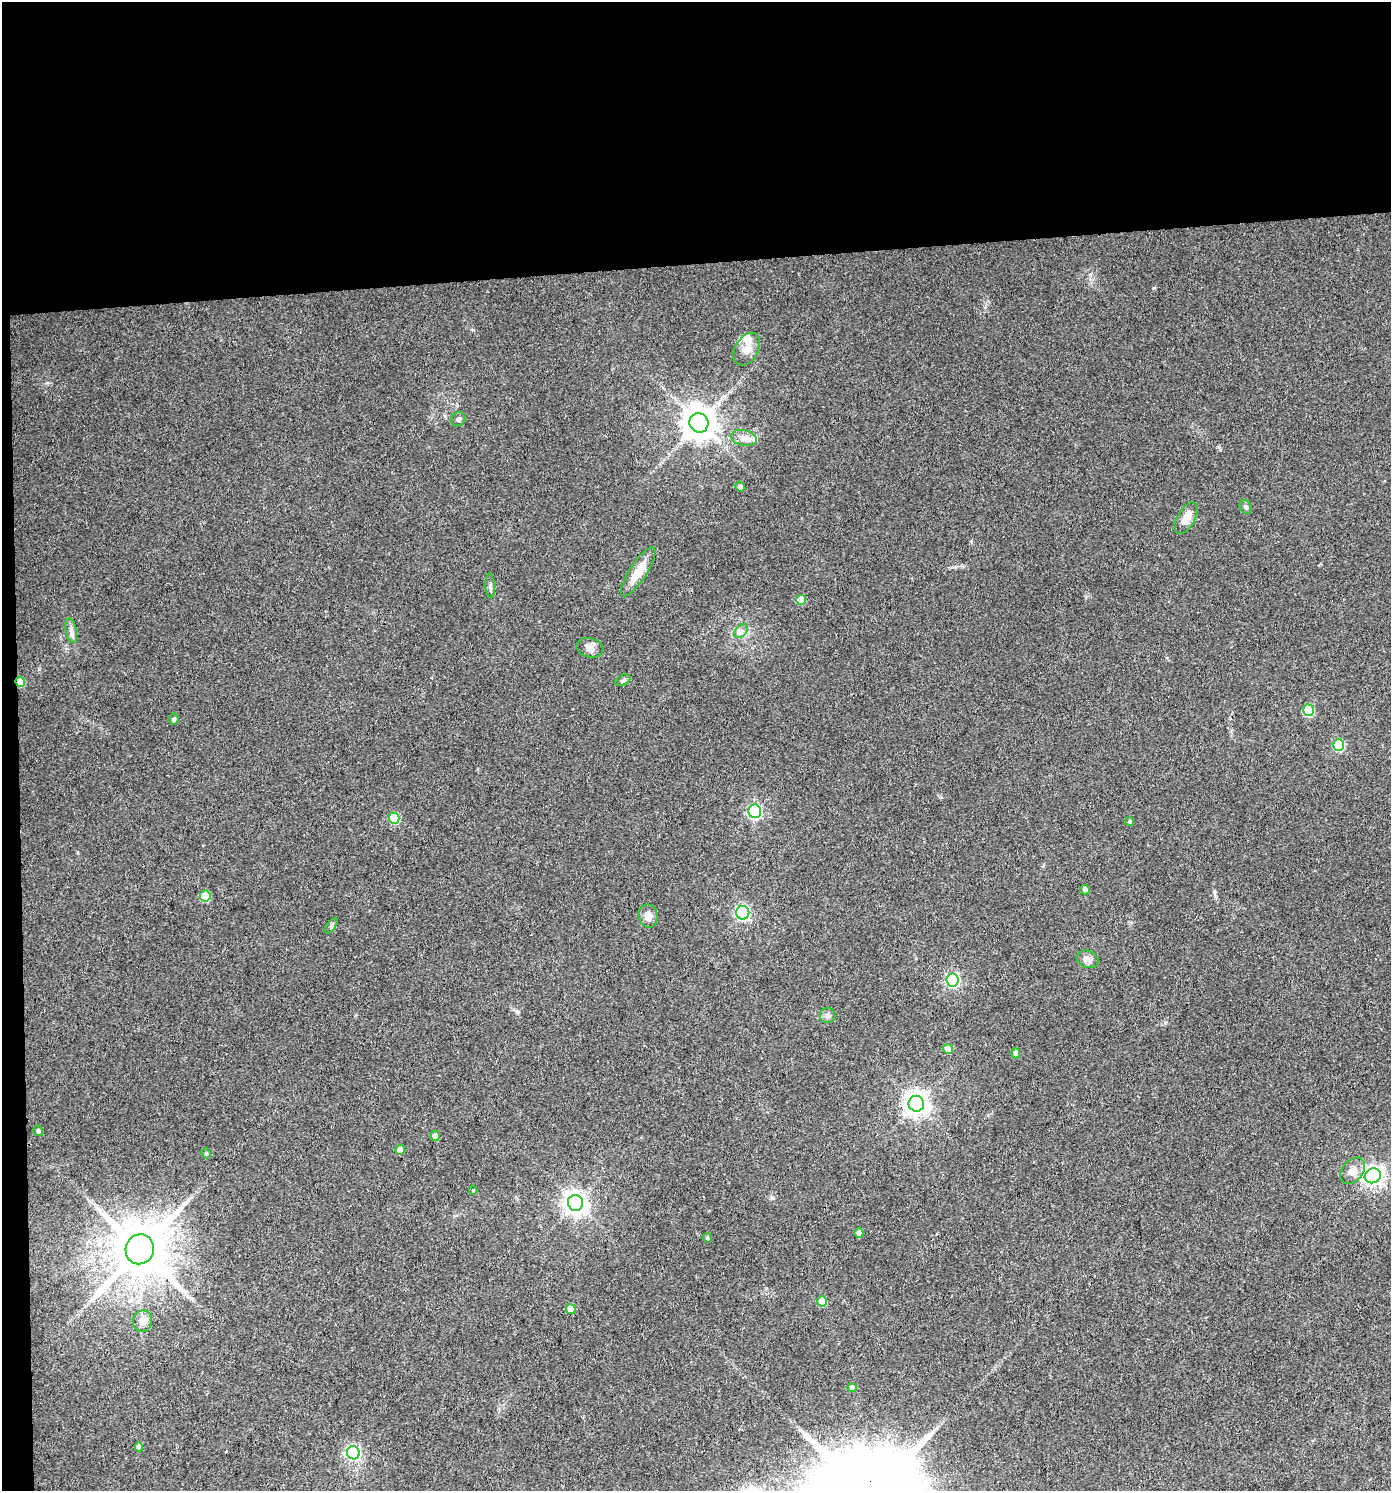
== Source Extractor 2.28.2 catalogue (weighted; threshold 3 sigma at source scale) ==
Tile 1 of 3 x 3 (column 1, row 1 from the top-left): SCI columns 4-1392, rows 2979-4467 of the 4213 x 4467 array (HDU 1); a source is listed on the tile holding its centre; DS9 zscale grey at full resolution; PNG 1393 x 1493 px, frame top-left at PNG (2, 2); each listed source drawn as its Kron ellipse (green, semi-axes under 4 px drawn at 4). Shown black and unused: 19% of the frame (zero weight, under 3 of 4 exposures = <1% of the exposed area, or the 3 px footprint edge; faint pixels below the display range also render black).
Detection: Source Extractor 2.28.2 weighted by HDU 2 'WHT'; one run over the whole footprint, this tile lists its part. Background 0.0407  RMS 0.0042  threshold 0.0189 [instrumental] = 3 sigma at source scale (4.5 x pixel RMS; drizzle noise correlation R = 1.50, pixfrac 1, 0.0396/0.0396 arcsec/px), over >= 5 px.
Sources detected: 51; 2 inside a brighter listed object's ellipse — not listed separately; the other 49 listed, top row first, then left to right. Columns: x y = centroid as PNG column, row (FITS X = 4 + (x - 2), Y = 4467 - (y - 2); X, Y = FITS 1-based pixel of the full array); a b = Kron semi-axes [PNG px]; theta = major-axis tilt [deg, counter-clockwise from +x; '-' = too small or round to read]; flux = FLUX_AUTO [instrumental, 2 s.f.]
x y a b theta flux
747 349 18 11 61 4.7
458 419 7 6 - 1.3
699 423 10 9 - 810
744 438 13 7 -12 2.8
740 486 5 4 - 1.4
1246 507 7 5 -62 1
1186 518 17 8 61 5.2
638 572 28 8 57 7.7
490 586 12 5 -86 1.2
801 600 5 5 - 7.2
71 631 13 5 -80 1.8
741 631 8 5 45 1.3
590 648 14 9 -12 2.5
623 680 8 5 31 0.9
20 682 5 4 - 6.7
1308 710 6 5 - 22
174 719 5 5 - 0.95
1339 745 6 5 - 26
755 811 7 6 - 81
394 818 6 5 - 17
1129 822 4 4 - 0.7
1085 890 5 5 - 1.3
205 896 5 5 - 14
743 913 7 6 - 90
648 916 11 9 -78 3.3
331 926 9 4 55 0.84
1088 959 11 8 -20 2.3
953 980 6 6 - 69
827 1016 7 7 - 1.5
948 1049 5 5 - 6.2
1016 1053 5 4 - 1.6
916 1104 8 8 - 330
38 1131 5 5 - 1
435 1136 5 4 - 2.6
400 1150 5 5 - 4.2
206 1153 5 4 - 0.54
1352 1171 15 10 52 4
1373 1176 8 7 - 210
473 1190 4 3 - 0.43
575 1203 8 7 - 310
859 1233 5 4 - 2.1
707 1238 5 4 - 0.75
140 1249 15 14 - 2900
822 1301 5 5 - 9.6
571 1309 5 5 - 5.7
142 1321 10 9 - 3.7
852 1388 4 4 - 2
139 1447 4 4 - 2.8
353 1453 6 6 - 85
Overlapping masked pixels (flux is a lower limit): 1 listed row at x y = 20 682
Unlisted compact peaks at least as high as the median listed source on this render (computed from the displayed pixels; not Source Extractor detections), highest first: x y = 1154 288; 518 1012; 1090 274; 955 567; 1219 447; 772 1198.